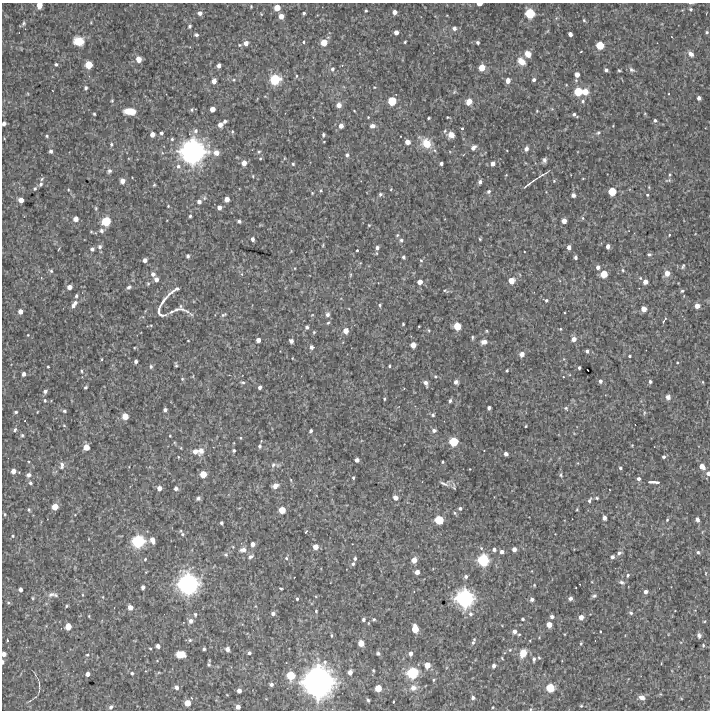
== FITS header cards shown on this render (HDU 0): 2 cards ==
NAXIS1  =                  708 /FITS: X Dimension
NAXIS2  =                  708 /FITS: Y Dimension

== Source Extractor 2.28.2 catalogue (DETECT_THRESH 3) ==
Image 708 x 708 px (HDU 0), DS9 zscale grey, 1 PNG px = 1 image px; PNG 712 x 712 px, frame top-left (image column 1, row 708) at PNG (2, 3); no overlay
Background 3580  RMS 190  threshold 575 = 3 sigma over >= 5 px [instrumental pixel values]
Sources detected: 413; all 413 listed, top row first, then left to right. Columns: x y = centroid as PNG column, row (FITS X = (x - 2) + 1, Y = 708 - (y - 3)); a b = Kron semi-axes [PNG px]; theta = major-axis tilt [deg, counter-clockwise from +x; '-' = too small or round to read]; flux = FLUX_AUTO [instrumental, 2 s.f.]
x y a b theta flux
479 4 5 3 - 6.7e+04
39 5 5 4 - 1.0e+05
251 6 3 2 - 1.1e+04
277 8 5 5 - 1.4e+05
691 9 4 4 - 1.8e+04
366 11 3 2 - 1.4e+04
394 12 4 4 - 6.2e+04
200 13 4 4 - 5.0e+04
304 13 3 3 - 2.0e+04
530 13 8 7 - 3.5e+05
281 16 4 4 - 9.1e+04
584 20 5 4 - 1.9e+04
23 24 6 5 - 2.3e+04
190 26 4 3 - 2.2e+04
454 28 5 5 - 4.7e+04
396 32 4 4 - 6.6e+04
707 32 4 3 - 1.6e+04
570 34 4 4 - 5.7e+04
196 35 4 3 - 2.8e+04
79 41 9 7 -10 2.6e+05
303 42 4 3 - 1.4e+04
405 42 3 2 - 1.3e+04
478 42 4 4 - 2.9e+04
246 43 5 4 - 6.6e+04
324 43 6 6 - 1.6e+05
239 45 4 4 - 1.4e+04
600 45 6 6 - 2.3e+05
581 51 3 2 - 6.9e+03
528 54 7 6 - 1.1e+05
691 54 7 5 -44 5.8e+04
139 59 6 5 - 9.0e+04
521 61 9 7 -43 1.4e+05
56 64 4 4 - 2.1e+04
89 65 6 5 - 2.1e+05
219 66 4 4 - 5.0e+04
482 68 6 6 - 1.5e+05
332 69 6 5 - 3.4e+04
606 70 4 3 - 3.2e+04
619 70 3 2 - 1.4e+04
632 70 9 6 -27 3.4e+04
577 74 5 5 - 8.3e+04
296 76 5 3 - 1.4e+04
275 80 9 9 - 3.9e+05
508 80 5 5 - 7.8e+04
534 80 4 4 - 3.4e+04
214 81 5 4 - 7.8e+04
86 88 5 4 - 2.2e+04
454 92 6 4 46 1.8e+04
578 92 7 7 - 2.6e+05
585 92 6 6 - 1.5e+05
669 94 3 2 - 8.7e+03
699 98 4 4 - 4.4e+04
112 101 4 4 - 1.2e+04
392 101 7 6 - 2.6e+05
583 101 6 5 - 2.6e+04
469 102 6 5 - 1.3e+05
339 105 6 5 - 7.8e+04
212 109 4 4 - 1.1e+05
192 110 6 5 - 2.1e+04
130 111 9 5 -3 2.5e+05
354 111 3 2 - 9.8e+03
537 111 4 4 - 1.2e+04
94 114 3 3 - 1.4e+04
574 115 6 4 -34 3.2e+04
447 117 3 2 - 1.1e+04
429 118 3 2 - 1.4e+04
655 120 4 4 - 2.6e+04
225 121 4 3 - 2.8e+04
4 124 4 4 - 4.8e+04
220 125 5 4 - 7.4e+04
341 126 5 5 - 7.7e+04
372 126 6 5 - 5.7e+04
462 128 3 3 - 1.5e+04
196 131 7 6 - 3.9e+04
445 131 5 4 - 1.8e+04
161 133 4 4 - 2.6e+04
598 133 7 4 36 2.1e+04
152 134 4 4 - 6.9e+04
323 135 4 3 - 2.3e+04
451 135 6 5 - 9.5e+04
47 136 3 3 - 1.7e+04
172 139 4 4 - 1.6e+04
407 142 5 4 - 8.5e+04
426 143 11 9 -45 2.3e+05
111 144 5 3 - 1.8e+04
473 148 6 5 - 6.1e+04
526 149 5 5 - 4.8e+04
51 151 4 4 - 3.3e+04
193 152 21 21 - 2.0e+06
259 152 5 4 - 1.7e+04
216 153 6 5 - 9.7e+04
347 155 5 4 - 3.0e+04
260 158 4 4 - 1.4e+04
544 160 7 5 75 3.7e+04
244 163 5 5 - 8.9e+04
441 163 3 3 - 3.2e+04
293 164 4 4 - 1.8e+04
493 164 6 5 - 5.8e+04
178 166 6 6 - 3.9e+04
109 171 5 5 - 2.9e+04
543 174 19 3 29 4.5e+04
670 174 5 4 - 1.5e+04
506 175 4 3 - 9.9e+03
253 176 4 4 - 1.1e+04
42 179 5 4 - 1.8e+04
668 180 10 4 11 2.4e+04
122 181 5 4 - 7.9e+04
554 181 5 4 - 1.4e+04
480 182 4 4 - 4.1e+04
41 184 5 4 - 2.7e+04
154 185 5 3 - 1.3e+04
527 185 17 2 37 4.2e+04
35 188 5 4 - 1.9e+04
391 189 4 2 - 9.5e+03
68 190 4 3 - 9.1e+03
321 190 5 4 - 1.5e+04
489 191 6 5 - 2.9e+04
612 191 6 6 - 2.3e+05
312 193 4 3 - 1.1e+04
380 194 5 4 - 2.9e+04
573 195 4 4 - 4.4e+04
647 195 4 3 - 1.6e+04
227 199 4 4 - 8.3e+04
21 200 4 4 - 9.4e+04
199 202 5 5 - 5.0e+04
168 206 3 3 - 1.1e+04
219 207 5 4 - 5.7e+04
96 208 5 3 - 1.4e+04
190 216 4 3 - 1.9e+04
582 218 5 4 - 1.9e+04
76 219 4 4 - 8.7e+04
106 221 7 7 - 3.1e+05
239 221 4 3 - 2.6e+04
564 221 4 4 - 8.3e+04
369 225 3 3 - 1.0e+04
101 230 6 6 - 3.5e+04
397 235 5 4 - 1.5e+04
669 235 3 3 - 1.1e+04
252 239 4 3 - 4.1e+04
480 239 4 4 - 1.2e+04
401 240 5 5 - 2.8e+04
323 245 5 3 - 1.2e+04
608 246 4 4 - 5.2e+04
100 247 6 6 - 3.5e+04
569 247 4 4 - 5.1e+04
377 248 4 4 - 3.9e+04
92 249 4 4 - 3.6e+04
357 250 3 2 - 1.2e+04
376 253 4 3 - 9.9e+03
649 254 6 4 -3 2.1e+04
188 256 4 3 - 2.8e+04
403 257 4 3 - 2.1e+04
575 257 4 3 - 2.7e+04
145 260 4 4 - 5.9e+04
421 260 5 4 - 1.9e+04
683 266 8 4 62 2.1e+04
598 267 5 4 - 4.5e+04
623 270 5 4 - 1.8e+04
51 271 5 4 - 2.0e+04
667 273 6 6 - 9.9e+04
153 274 5 5 - 5.0e+04
604 274 6 5 - 1.9e+05
350 275 6 3 71 1.4e+04
156 279 4 4 - 6.4e+04
511 281 6 5 - 1.3e+05
420 282 5 5 - 7.9e+04
645 282 5 4 - 8.2e+04
148 284 5 4 - 1.5e+04
69 287 4 4 - 7.8e+04
129 287 7 5 39 2.8e+04
174 290 20 4 34 6.1e+04
445 291 8 4 -21 1.9e+04
682 291 5 4 - 2.0e+04
76 296 5 3 - 2.0e+04
546 300 4 3 - 2.1e+04
163 301 18 4 56 6.6e+04
75 303 5 4 - 3.8e+04
380 305 4 4 - 1.8e+04
73 306 5 5 - 3.6e+04
697 306 5 5 - 9.2e+04
176 309 17 5 34 6.6e+04
182 309 20 4 -23 5.2e+04
644 309 5 4 - 9.9e+04
20 312 4 4 - 7.7e+04
160 313 18 10 -46 8.1e+04
327 314 6 5 - 4.3e+04
224 315 8 4 24 2.0e+04
312 315 5 3 - 9.5e+03
663 322 5 3 - 1.4e+04
328 323 5 4 - 1.6e+04
403 324 3 3 - 1.3e+04
151 325 5 3 - 1.1e+04
419 326 3 2 - 8.9e+03
457 326 6 6 - 2.1e+05
307 327 4 4 - 3.2e+04
560 329 4 3 - 1.2e+04
429 330 5 4 - 1.4e+04
346 331 6 5 - 1.0e+05
487 331 5 3 - 1.2e+04
314 332 4 4 - 1.4e+04
472 337 5 3 - 1.7e+04
574 339 5 5 - 7.7e+04
258 340 4 4 - 6.6e+04
188 341 3 2 - 9.3e+03
291 341 4 4 - 4.7e+04
484 342 7 5 9 6.0e+04
413 345 5 5 - 1.1e+05
311 347 4 4 - 4.1e+04
587 351 4 3 - 3.2e+04
522 354 5 5 - 7.6e+04
630 356 3 3 - 1.5e+04
292 358 4 3 - 9.2e+03
102 359 4 3 - 1.0e+04
136 361 4 3 - 3.5e+04
677 362 3 3 - 1.1e+04
176 365 6 3 -80 1.7e+04
151 366 5 5 - 2.8e+04
389 366 3 3 - 1.5e+04
48 367 3 2 - 1.4e+04
579 368 3 3 - 2.0e+04
507 370 3 3 - 1.6e+04
81 371 5 3 - 1.4e+04
24 374 4 3 - 4.7e+04
435 376 5 4 - 1.6e+04
182 379 4 4 - 1.5e+04
600 381 5 4 - 4.0e+04
243 382 5 4 - 2.3e+04
456 382 5 5 - 4.4e+04
650 382 4 4 - 2.6e+04
703 382 5 3 - 1.1e+04
425 383 6 4 -66 5.4e+04
86 387 4 3 - 1.6e+04
260 387 4 3 - 4.0e+04
45 391 5 4 - 3.0e+04
668 397 5 5 - 5.4e+04
384 399 4 3 - 1.4e+04
45 400 5 4 - 1.8e+04
450 401 5 4 - 2.5e+04
489 408 4 3 - 3.5e+04
566 408 6 5 - 2.3e+04
165 410 4 4 - 3.9e+04
64 411 5 4 - 1.9e+04
16 412 3 3 - 1.9e+04
37 412 3 2 - 8.0e+03
644 413 7 3 89 1.7e+04
433 415 4 4 - 2.3e+04
125 416 6 5 - 1.5e+05
64 425 5 3 - 1.1e+04
526 426 3 2 - 1.1e+04
15 430 5 4 - 2.7e+04
434 430 6 5 - 4.0e+04
311 431 4 3 - 3.2e+04
22 435 4 4 - 1.7e+04
170 436 3 3 - 1.0e+04
240 438 4 4 - 1.3e+04
453 442 7 7 - 2.9e+05
632 445 3 3 - 9.2e+03
260 446 5 4 - 3.0e+04
86 447 5 5 - 1.3e+05
181 448 5 3 - 1.0e+04
234 450 4 3 - 2.2e+04
195 451 7 7 - 6.5e+04
201 451 9 7 77 8.7e+04
506 454 4 4 - 4.5e+04
664 457 4 4 - 2.7e+04
357 460 4 4 - 5.8e+04
443 462 3 2 - 1.2e+04
62 465 10 6 83 5.0e+04
273 465 7 6 - 3.4e+04
702 467 6 5 - 9.6e+04
620 468 4 3 - 2.2e+04
13 471 5 5 - 7.8e+04
708 473 5 4 - 4.7e+04
203 474 5 5 - 1.7e+05
28 475 6 5 - 4.8e+04
561 475 6 4 -79 2.0e+04
353 478 4 3 - 1.5e+04
638 479 5 4 - 3.8e+04
291 480 4 3 - 9.5e+03
654 482 12 3 -1 6.6e+04
30 483 5 4 - 2.4e+04
444 483 15 7 -9 5.7e+04
275 486 6 5 - 7.5e+04
159 488 5 4 - 7.2e+04
176 488 4 4 - 4.7e+04
198 498 5 5 - 2.8e+04
395 498 5 4 - 5.9e+04
597 498 4 3 - 1.6e+04
589 500 6 4 61 2.9e+04
55 507 5 5 - 1.4e+05
460 508 5 4 - 2.8e+04
577 509 3 3 - 1.1e+04
29 510 5 4 - 1.8e+04
282 510 5 5 - 1.6e+05
5 514 4 4 - 1.3e+04
604 518 4 4 - 5.1e+04
697 519 5 4 - 4.2e+04
439 520 7 6 - 2.8e+05
667 520 5 4 - 1.5e+04
221 523 3 3 - 2.0e+04
306 532 4 2 - 1.1e+04
182 534 6 5 - 2.5e+04
13 536 4 3 - 1.1e+04
152 540 7 5 -67 9.5e+04
138 541 11 10 - 5.8e+05
252 544 4 4 - 6.2e+04
316 547 5 5 - 1.0e+05
481 548 6 5 - 2.1e+04
494 549 4 4 - 3.6e+04
514 549 4 4 - 6.6e+04
243 550 9 6 13 5.8e+04
502 552 5 5 - 4.7e+04
698 552 4 4 - 2.3e+04
619 553 6 5 - 3.7e+04
226 554 5 5 - 1.9e+04
251 556 7 5 30 3.3e+04
612 557 4 4 - 4.0e+04
286 558 5 5 - 1.8e+04
355 558 4 3 - 3.1e+04
145 559 4 3 - 1.3e+04
414 560 5 5 - 1.1e+05
483 560 10 9 - 5.0e+05
353 564 4 4 - 2.6e+04
417 572 4 4 - 7.5e+04
706 573 5 3 - 9.6e+03
628 575 6 5 - 2.3e+04
466 577 5 4 - 3.3e+04
622 582 8 5 -24 3.4e+04
188 584 17 17 - 1.5e+06
534 585 4 4 - 1.2e+04
143 587 4 3 - 4.3e+04
20 589 4 4 - 5.0e+04
281 589 3 2 - 1.3e+04
646 592 4 4 - 5.2e+04
51 594 12 7 12 5.7e+04
594 596 7 5 12 2.4e+04
103 597 4 3 - 8.5e+03
33 598 5 3 - 1.5e+04
465 598 15 14 - 1.1e+06
570 598 4 4 - 4.6e+04
297 599 4 3 - 1.9e+04
532 599 4 4 - 4.0e+04
8 603 6 4 -20 1.9e+04
67 606 4 3 - 1.5e+04
130 607 5 5 - 6.2e+04
316 611 3 3 - 1.3e+04
273 613 4 4 - 4.0e+04
631 613 6 4 -16 2.4e+04
195 614 6 4 -88 2.1e+04
470 614 6 6 - 4.1e+04
552 617 4 4 - 3.9e+04
581 617 5 5 - 7.8e+04
363 619 4 4 - 2.5e+04
374 619 5 4 - 1.8e+04
523 619 3 3 - 2.1e+04
191 621 7 6 - 4.9e+04
549 625 5 4 - 1.1e+05
68 626 5 5 - 1.5e+05
415 629 7 5 -83 2.0e+05
514 631 5 5 - 5.1e+04
600 631 2 2 - 8.5e+03
519 634 4 3 - 1.4e+04
699 636 6 5 - 3.7e+04
7 640 4 3 - 1.2e+04
190 640 5 5 - 2.0e+04
473 642 9 4 66 3.0e+04
361 643 5 5 - 1.3e+05
581 643 5 4 - 1.4e+04
703 645 6 4 73 1.9e+04
158 646 4 4 - 5.2e+04
150 648 3 2 - 1.1e+04
204 649 3 3 - 2.3e+04
227 649 5 5 - 4.4e+04
510 650 6 5 - 1.9e+04
249 653 4 4 - 3.0e+04
378 653 4 4 - 2.1e+04
411 653 5 4 - 5.1e+04
523 653 9 7 69 1.6e+05
4 654 4 4 - 6.6e+04
180 654 8 6 -1 1.9e+05
87 655 4 4 - 1.4e+04
502 658 3 2 - 1.1e+04
534 659 7 4 86 2.7e+04
3 662 5 3 - 2.9e+04
209 665 4 4 - 2.1e+04
427 665 6 5 - 1.3e+05
494 666 4 4 - 4.0e+04
373 670 4 4 - 1.2e+04
145 671 4 3 - 1.0e+04
350 672 4 4 - 6.3e+04
132 673 4 4 - 2.3e+04
412 673 9 9 - 4.7e+05
87 674 4 4 - 6.0e+04
291 676 8 7 - 2.7e+05
434 680 4 3 - 1.3e+04
318 682 23 23 - 3.1e+06
271 684 4 3 - 3.3e+04
39 686 17 2 90 2.5e+04
176 687 6 5 - 5.2e+04
378 688 5 5 - 1.7e+05
413 688 9 8 - 6.6e+04
550 688 7 7 - 2.7e+05
239 691 4 4 - 5.7e+04
642 697 7 5 -24 6.2e+04
473 698 4 3 - 3.2e+04
368 700 3 3 - 1.8e+04
393 702 2 2 - 9.3e+03
187 703 5 5 - 1.4e+05
581 706 4 4 - 1.4e+04
111 707 6 5 - 2.9e+04
238 707 4 4 - 6.4e+04
493 707 3 2 - 1.0e+04
530 709 5 4 - 1.4e+04
At the frame edge (FLAGS 8, measured only in part): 8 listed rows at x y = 479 4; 39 5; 691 9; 4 124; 708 473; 4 654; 3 662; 530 709